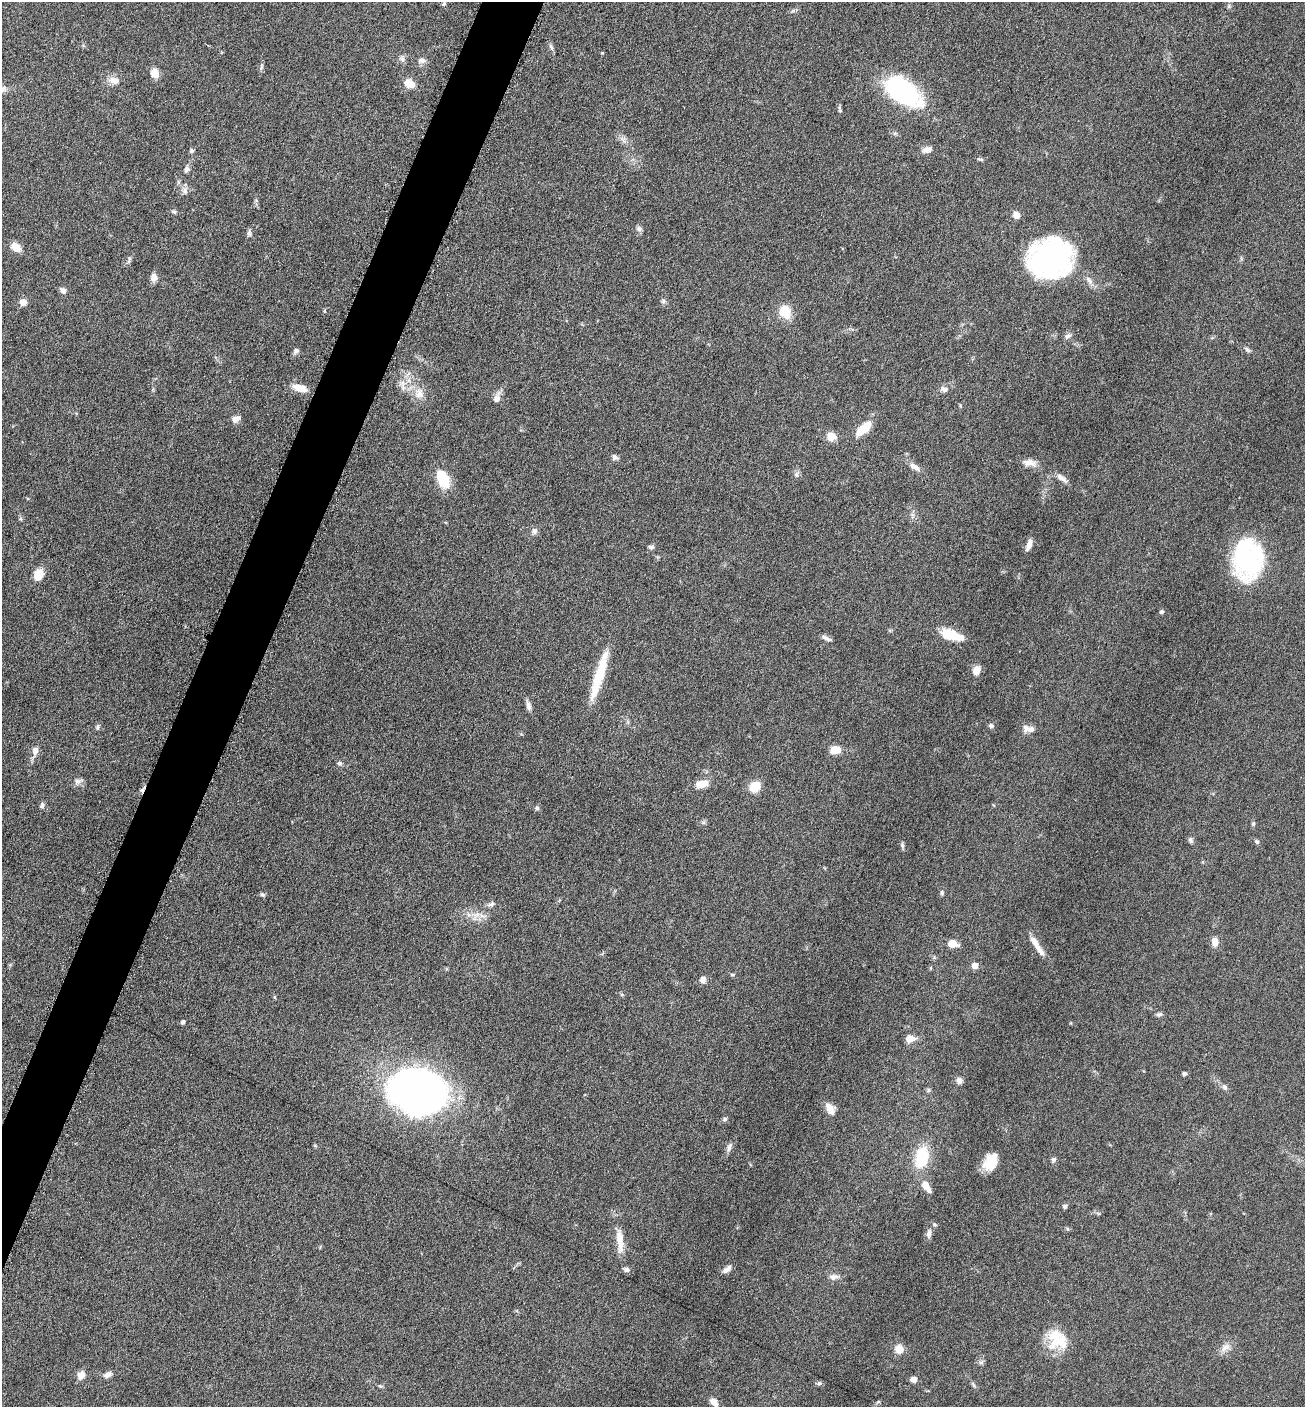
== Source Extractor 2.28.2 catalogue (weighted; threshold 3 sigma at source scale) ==
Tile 7 of 4 x 4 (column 3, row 2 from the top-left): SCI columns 2892-4194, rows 2814-4218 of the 5649 x 5632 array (HDU 1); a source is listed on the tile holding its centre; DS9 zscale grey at full resolution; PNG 1307 x 1409 px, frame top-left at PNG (2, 2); no overlay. Shown black and unused: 4% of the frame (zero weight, under 6 of 12 exposures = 1% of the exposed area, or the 3 px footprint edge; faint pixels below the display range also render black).
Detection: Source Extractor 2.28.2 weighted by HDU 2 'WHT'; one run over the whole footprint, this tile lists its part. Background 0.088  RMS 0.0039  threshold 0.0158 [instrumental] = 3 sigma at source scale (4.09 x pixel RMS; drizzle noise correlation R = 1.36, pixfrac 0.8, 0.05/0.05 arcsec/px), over >= 5 px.
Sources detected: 118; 2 inside a brighter object's white glare — not listed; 4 inside a brighter listed object's ellipse — not listed separately; the other 112 listed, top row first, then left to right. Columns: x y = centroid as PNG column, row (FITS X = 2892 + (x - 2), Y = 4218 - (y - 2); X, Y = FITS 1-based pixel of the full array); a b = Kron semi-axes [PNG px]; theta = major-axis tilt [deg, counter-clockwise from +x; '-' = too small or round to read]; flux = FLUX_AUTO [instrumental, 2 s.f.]
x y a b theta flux
444 4 6 4 43 0.64
1229 6 6 4 72 0.55
551 47 11 4 -64 0.85
402 59 8 7 - 1.1
422 60 10 7 1 1.5
261 67 10 4 75 0.79
155 73 8 7 - 4.6
114 80 17 8 -13 2.6
409 83 13 9 -28 4
903 91 34 19 -37 58
840 110 10 4 -74 0.69
927 150 11 7 12 2.1
191 151 6 5 - 0.68
980 159 10 3 -19 0.58
187 169 9 7 64 1.2
185 191 10 6 -68 1.4
174 211 6 5 - 0.65
1017 215 7 6 - 2.5
639 229 8 6 -57 0.97
249 233 9 5 -76 0.86
16 247 10 7 -40 4.6
1049 259 44 32 19 68
154 277 10 8 76 2.1
1089 281 11 6 -52 1.7
63 290 9 6 -36 1.3
663 301 7 5 69 0.81
23 302 7 7 - 2.7
785 311 13 11 -66 8
1068 336 10 6 22 1.1
1247 349 9 5 -42 0.84
296 351 8 7 - 0.91
403 384 16 5 -89 2
300 388 17 8 -16 4.5
944 389 10 7 -19 1.4
419 393 17 11 -84 3.8
497 399 11 8 52 1.9
236 419 10 7 31 2
864 428 19 8 42 8.7
831 436 10 10 - 3.6
615 457 7 7 - 1
1029 463 19 9 -10 2.9
915 467 17 7 -33 2.1
796 475 8 6 -89 0.98
1062 478 18 6 -38 2.1
443 479 18 10 -67 12
534 531 9 7 -86 1.1
1029 545 15 6 72 2.1
651 547 8 5 -1 0.83
1248 560 33 23 -88 58
38 575 11 8 72 5.9
1161 612 5 5 - 0.68
952 635 24 9 -17 11
826 638 14 5 -28 1.3
976 670 10 7 61 3.2
599 679 51 11 69 13
528 706 11 6 -74 1.7
991 726 6 5 - 0.92
98 727 7 5 75 0.71
1028 729 16 8 -8 2.5
836 750 11 8 8 4.7
35 751 11 8 76 2.2
339 763 7 5 -15 0.73
78 781 11 7 22 1.4
702 784 13 7 14 4.8
754 787 9 8 - 8.5
42 805 8 6 82 0.99
537 808 6 5 - 0.7
1253 824 6 4 45 0.45
1191 840 8 6 -75 0.88
1257 842 7 4 -62 0.6
902 845 8 5 -77 0.74
942 893 7 5 89 0.64
262 895 7 5 -34 0.71
491 904 10 6 26 1.1
1215 942 11 7 -84 2.6
952 943 9 7 -8 4.5
1036 944 24 8 -57 3.9
975 966 5 5 - 3.5
931 968 6 4 89 0.36
732 975 5 4 - 0.44
703 979 8 8 - 1.5
274 997 5 4 - 0.39
1159 1014 8 5 16 0.85
183 1022 5 4 - 1
910 1039 9 7 9 3.5
1184 1074 4 4 - 1
959 1081 7 7 - 1.5
1224 1087 8 6 -53 1
928 1090 6 5 - 0.57
419 1091 40 30 -11 330
830 1109 15 9 -61 3.3
725 1119 7 5 17 0.69
729 1147 11 6 71 1.4
922 1157 24 14 76 14
1054 1159 6 6 - 0.89
990 1162 18 12 65 7.7
926 1186 17 8 -56 3.9
1065 1206 6 5 - 0.75
929 1233 14 7 80 1.7
620 1240 30 8 -85 5.8
727 1269 13 6 40 1.8
627 1270 8 6 -22 1.1
834 1277 13 8 5 1.9
1062 1343 21 15 -66 7.1
1225 1348 16 8 38 2.5
899 1349 9 9 - 3.6
981 1362 7 6 - 0.82
81 1375 9 7 64 2.9
108 1375 11 6 27 1.7
914 1379 7 6 - 1.9
819 1383 6 5 - 0.68
714 1402 10 7 -49 2.6
Isophote crosses this tile's border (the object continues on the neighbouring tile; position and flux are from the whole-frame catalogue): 1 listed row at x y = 714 1402